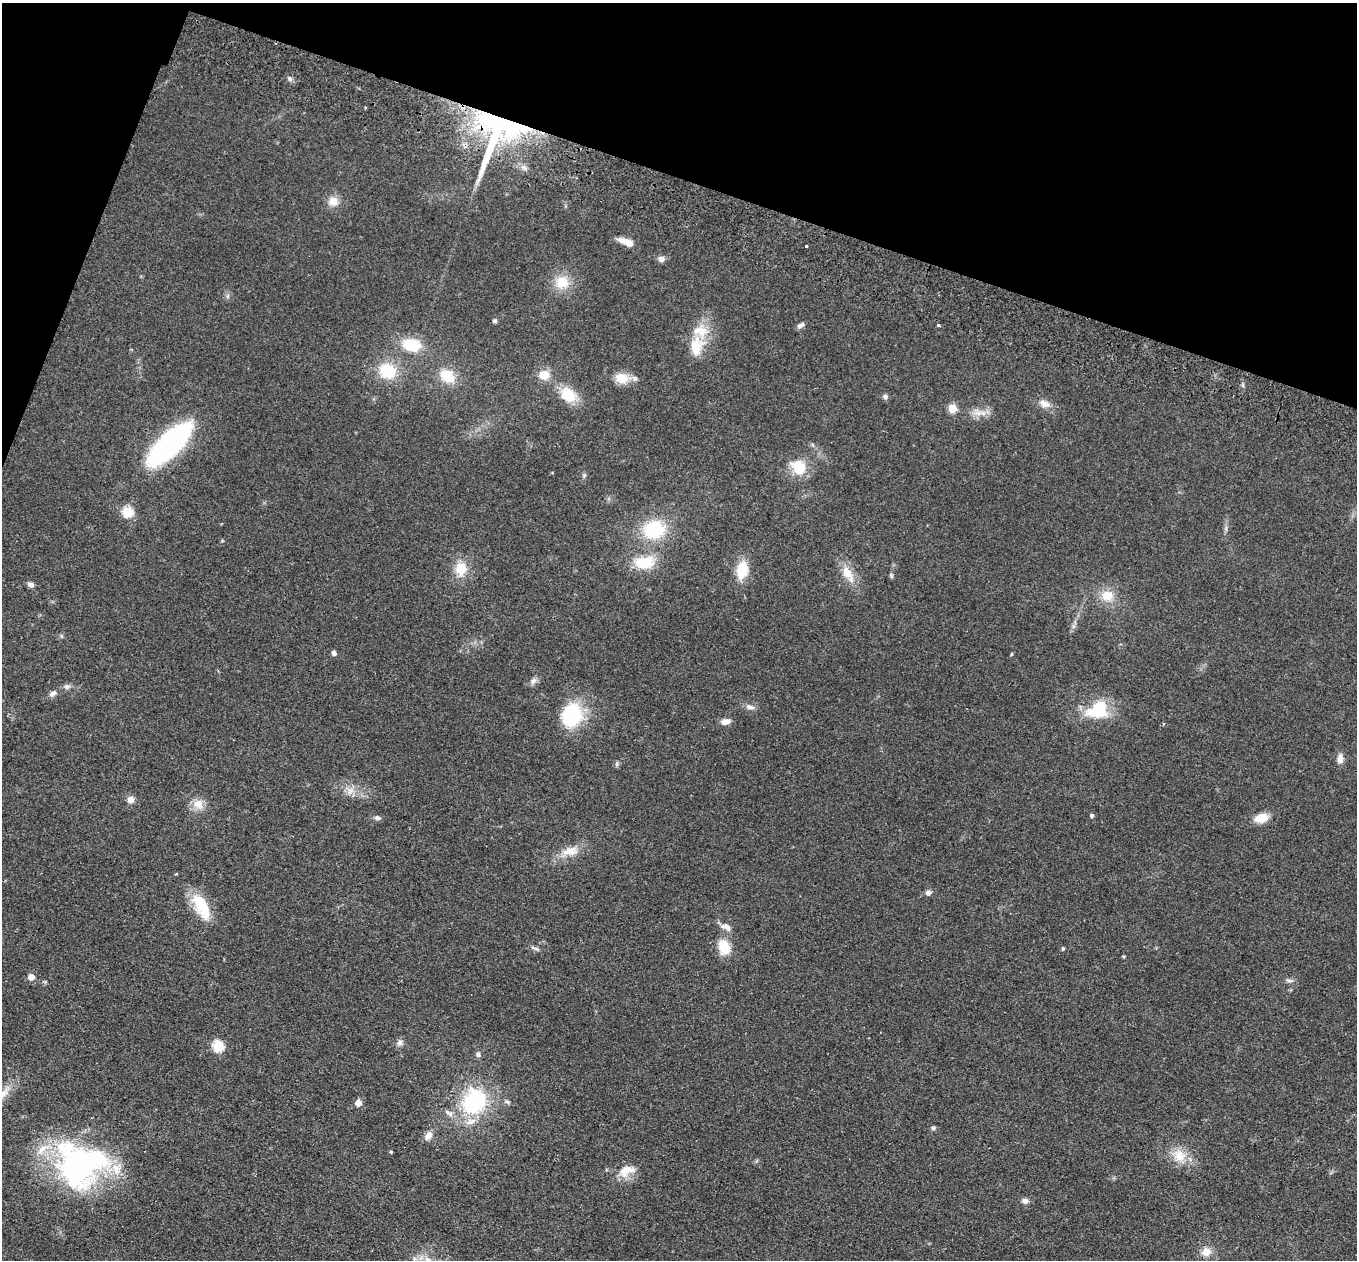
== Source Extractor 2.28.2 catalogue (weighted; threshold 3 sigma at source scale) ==
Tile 2 of 4 x 4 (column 2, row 1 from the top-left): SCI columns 1378-2732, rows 4095-5352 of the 5464 x 5543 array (HDU 1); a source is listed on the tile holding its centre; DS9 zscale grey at full resolution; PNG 1359 x 1262 px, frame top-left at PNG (2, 3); no overlay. Shown black and unused: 17% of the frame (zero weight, under 2 of 3 exposures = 3% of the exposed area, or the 3 px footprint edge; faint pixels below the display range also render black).
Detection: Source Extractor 2.28.2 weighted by HDU 2 'WHT'; one run over the whole footprint, this tile lists its part. Background 0.114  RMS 0.011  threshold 0.0476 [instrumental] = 3 sigma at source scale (4.5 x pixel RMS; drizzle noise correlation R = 1.50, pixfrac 1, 0.05/0.05 arcsec/px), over >= 5 px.
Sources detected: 83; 7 inside a brighter listed object's ellipse — not listed separately; the other 76 listed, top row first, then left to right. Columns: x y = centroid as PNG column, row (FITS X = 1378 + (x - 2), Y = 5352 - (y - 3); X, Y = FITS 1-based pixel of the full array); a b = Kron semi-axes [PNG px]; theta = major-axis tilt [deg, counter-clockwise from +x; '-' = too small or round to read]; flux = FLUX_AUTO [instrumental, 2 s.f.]
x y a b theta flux
290 78 8 5 -53 3
365 108 4 3 - 1.1
497 133 81 45 65 240
333 201 12 11 - 11
623 240 14 7 -16 9.4
806 246 3 3 - 4.3
661 259 7 6 - 5.4
562 283 15 14 - 23
495 321 5 5 - 2.1
801 325 11 5 32 3.2
938 325 4 3 - 2.8
411 345 18 13 -10 38
696 346 27 17 77 28
387 371 16 14 -31 40
544 375 12 10 8 15
447 376 17 13 -33 26
622 378 14 11 -18 19
568 395 16 12 -32 33
885 396 7 6 - 2.7
1045 404 17 10 -26 8.8
952 408 5 5 - 37
978 413 15 7 -4 8.6
170 444 47 16 44 260
799 467 18 15 -46 27
584 475 6 5 - 1.8
127 512 6 5 - 72
654 530 23 19 14 58
644 562 25 15 3 31
461 569 16 15 - 20
742 570 13 9 80 36
848 574 28 12 -59 18
891 575 7 5 -83 1.8
31 585 8 6 -17 3.8
1107 595 15 13 6 18
61 636 6 4 -71 1.3
334 653 5 5 - 3.8
1011 654 5 3 - 1
533 681 11 7 44 4.2
67 686 8 7 - 3.5
53 694 11 7 40 4.5
750 707 13 6 -14 4.8
1098 709 21 14 35 60
572 715 22 19 63 77
725 722 9 6 3 8.5
1340 758 11 8 88 6.8
617 764 7 4 -72 1.8
350 791 13 9 60 7.8
130 800 8 7 - 7.2
198 804 15 13 -45 12
1092 815 4 4 - 2.4
377 818 8 6 -13 3.2
1261 818 14 9 16 17
570 851 25 13 11 17
928 893 7 7 - 3.1
201 906 36 15 -61 36
726 927 14 8 -16 6.7
724 947 15 11 -73 26
535 948 13 3 -22 2.6
1063 948 4 4 - 1.8
31 977 5 5 - 13
1289 981 10 5 -4 3.1
400 1043 9 7 78 4
218 1046 6 5 - 79
478 1054 7 6 - 2.8
2 1094 26 10 48 18
474 1101 31 26 63 97
358 1103 5 5 - 11
933 1128 7 5 14 2
429 1136 11 7 59 7.1
391 1152 4 3 - 1.1
1179 1156 19 15 -43 21
81 1166 66 51 28 230
626 1171 24 13 22 18
1025 1201 8 7 - 4.2
1206 1252 12 11 - 11
428 1260 14 12 -37 15
Overlapping masked pixels (flux is a lower limit): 2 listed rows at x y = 497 133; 170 444
Isophote crosses this tile's border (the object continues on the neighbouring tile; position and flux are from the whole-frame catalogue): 2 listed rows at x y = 2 1094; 428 1260